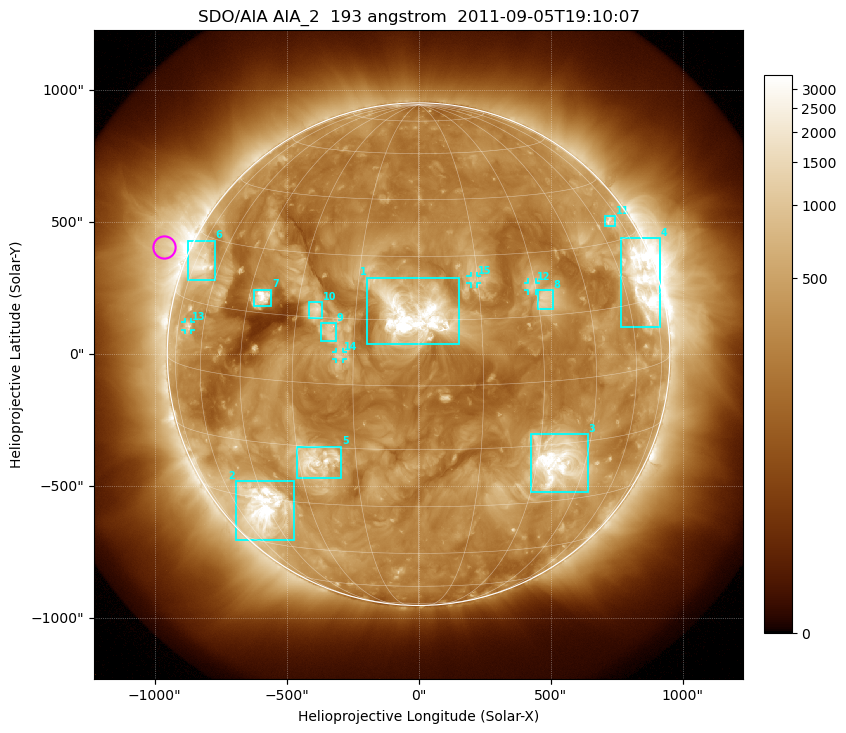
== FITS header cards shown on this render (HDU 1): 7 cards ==
TELESCOP= 'SDO/AIA'
INSTRUME= 'AIA_2'
WAVELNTH=                  193
WAVEUNIT= 'angstrom'
DATE-OBS= '2011-09-05T19:10:07.84'
CTYPE1  = 'HPLN-TAN'
CTYPE2  = 'HPLT-TAN'

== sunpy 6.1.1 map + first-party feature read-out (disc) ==
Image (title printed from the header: SDO/AIA AIA_2  193 angstrom  2011-09-05T19:10:07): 1024 x 1024 px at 2.4 arcsec/px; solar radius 952 arcsec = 397 px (full disc in frame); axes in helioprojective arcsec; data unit not stated in the header (colour bar unlabelled)
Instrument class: DISC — disc imager (sunpy class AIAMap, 193 A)
Bright regions (active regions / flare kernels): reference = the median radial profile (limb darkening/brightening removed); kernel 9 px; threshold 5 sigma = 620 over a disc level ~287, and >= 1.15x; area >= 12 px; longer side >= 10 px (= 24 arcsec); searched inside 0.97 R_sun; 15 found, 15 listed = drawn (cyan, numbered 1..; 4 of them under ~33 arcsec drawn as corner ticks so the feature stays visible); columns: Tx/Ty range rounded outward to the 5 arcsec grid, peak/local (2 s.f.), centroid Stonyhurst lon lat
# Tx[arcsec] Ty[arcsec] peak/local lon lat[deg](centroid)
1 -195..155 35..290 20 -1 +16
2 -690..-470 -705..-480 17 -47 -33
3 425..640 -520..-300 16 +36 -19
4 765..915 100..440 11 +69 +19
5 -460..-290 -470..-350 6.9 -25 -19
6 -875..-770 280..430 7.1 -70 +24
7 -625..-560 180..245 12 -41 +19
8 450..510 170..245 4.5 +32 +19
9 -370..-315 50..120 4.5 -21 +12
10 -415..-365 135..200 5 -25 +17
11 705..745 485..525 4.5 +68 +35
12 415..445 240..270 4 +29 +22
13 -885..-860 90..120 3.9 -68 +9
14 -315..-285 -20..10 3.8 -18 +7
15 195..220 265..295 3.8 +14 +24
Off-limb structures (1.02-1.3 R_sun): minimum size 162 px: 7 found; the strongest spans PA ~50..95 deg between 1.02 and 1.3 R_sun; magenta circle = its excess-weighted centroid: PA ~65 deg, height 1.1 R_sun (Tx ~-965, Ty ~405 arcsec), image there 3.3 x the reference